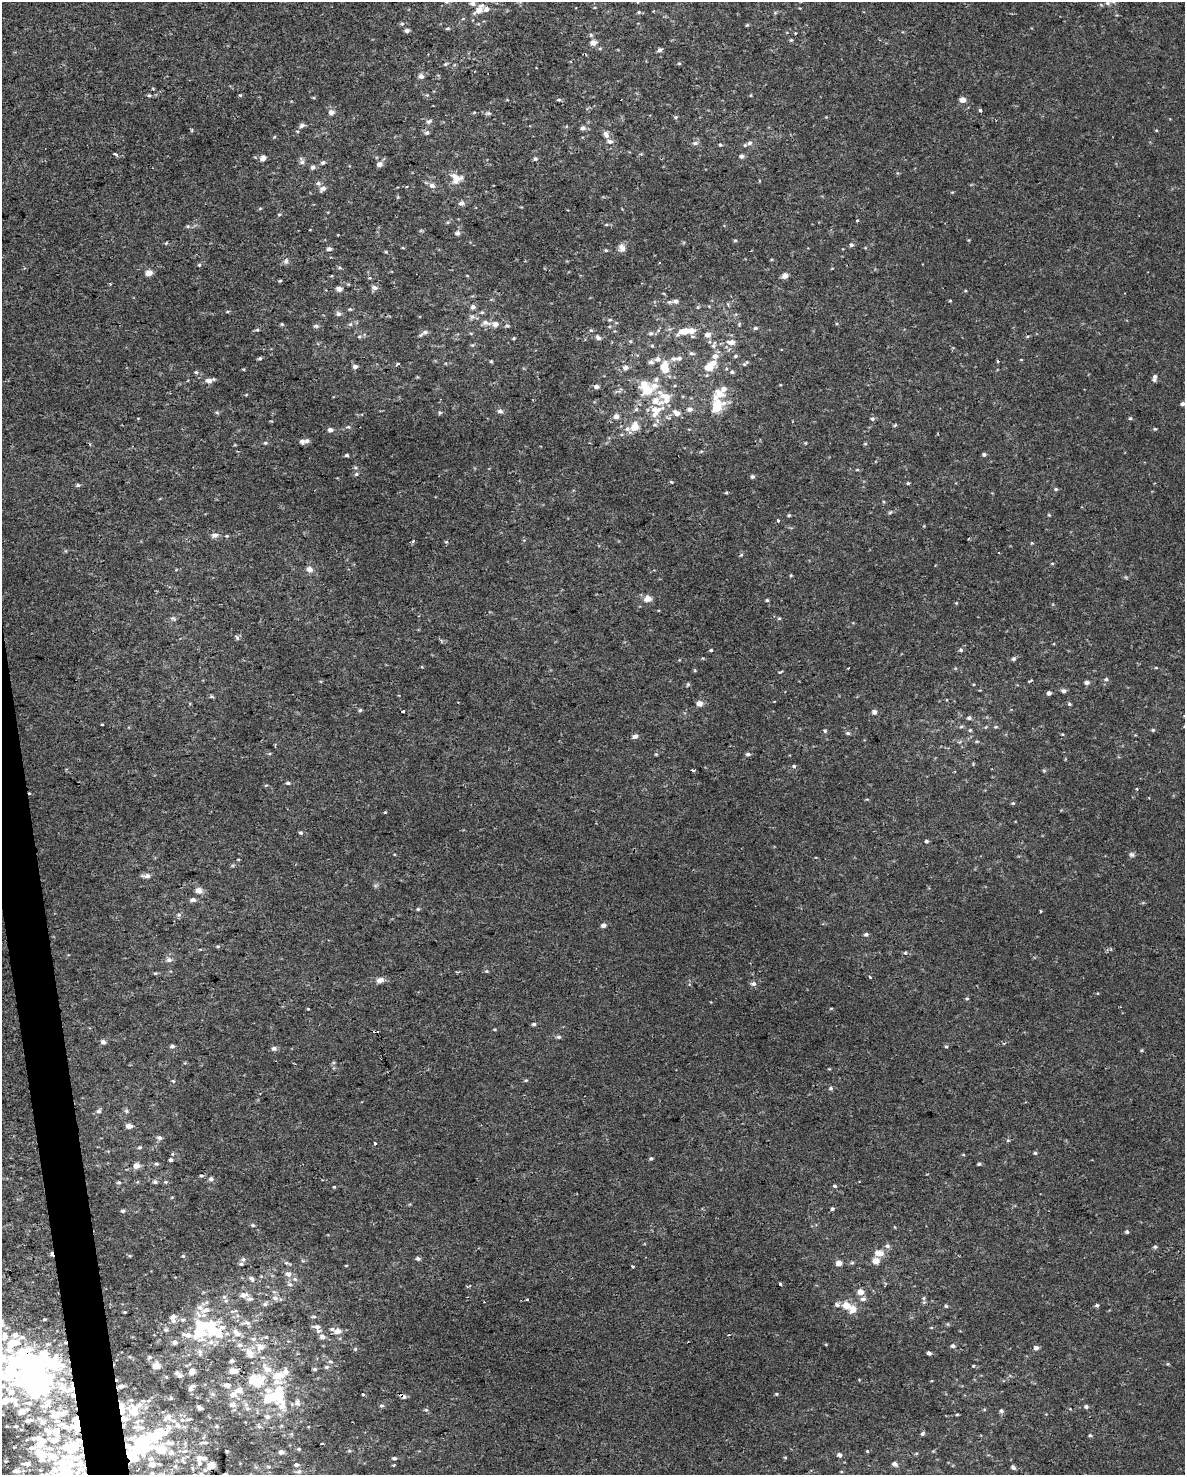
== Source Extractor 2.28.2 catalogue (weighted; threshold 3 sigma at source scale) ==
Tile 7 of 4 x 3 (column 3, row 2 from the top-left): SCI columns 2368-3550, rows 1535-3007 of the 4734 x 4497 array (HDU 1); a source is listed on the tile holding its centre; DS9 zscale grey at full resolution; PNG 1187 x 1477 px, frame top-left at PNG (2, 2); no overlay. Shown black and unused: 2% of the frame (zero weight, under 2 of 3 exposures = <1% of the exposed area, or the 3 px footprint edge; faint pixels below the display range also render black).
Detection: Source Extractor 2.28.2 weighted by HDU 2 'WHT'; one run over the whole footprint, this tile lists its part. Background 0.00219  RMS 0.0032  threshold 0.0143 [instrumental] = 3 sigma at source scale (4.5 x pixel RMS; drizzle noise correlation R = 1.50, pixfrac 1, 0.0396/0.0396 arcsec/px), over >= 5 px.
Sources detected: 477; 17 inside a brighter object's white glare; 5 cosmic-ray / hot-pixel residue — not listed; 72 inside a brighter listed object's ellipse — not listed separately; the other 383 listed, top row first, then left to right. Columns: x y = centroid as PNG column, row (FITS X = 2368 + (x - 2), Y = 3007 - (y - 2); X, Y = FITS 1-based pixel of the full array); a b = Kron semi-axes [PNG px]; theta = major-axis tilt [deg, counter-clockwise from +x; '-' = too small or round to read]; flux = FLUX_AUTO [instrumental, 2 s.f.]
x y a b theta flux
472 3 7 6 - 0.99
1107 3 6 5 - 0.59
479 10 9 6 36 3.1
639 12 5 4 - 0.35
402 24 5 4 - 0.39
747 25 4 4 - 0.33
448 28 5 3 - 0.34
407 30 5 4 - 0.83
795 33 3 3 - 0.38
791 40 4 4 - 0.34
593 43 7 7 - 1.6
660 50 7 4 21 0.66
679 64 5 3 - 0.32
421 76 6 5 - 1.2
149 95 5 4 - 0.44
240 95 5 3 - 0.3
559 100 5 4 - 0.47
962 100 6 5 - 1.8
980 110 4 4 - 0.43
331 112 6 5 - 1.5
488 113 6 4 -10 0.53
676 117 5 4 - 0.42
429 122 7 5 34 0.75
302 125 8 5 35 0.83
583 128 5 5 - 1
427 133 5 5 - 0.64
606 134 10 6 -59 1.4
695 143 6 5 - 0.73
750 143 6 5 - 0.79
720 145 4 4 - 0.37
115 154 4 3 - 0.54
741 156 5 5 - 0.97
263 158 7 5 65 1.6
535 159 5 5 - 0.63
302 162 9 6 -71 1
323 162 5 4 - 0.64
380 164 6 5 - 1.5
313 167 6 5 - 0.79
456 178 13 13 - 3.6
318 183 7 6 - 0.8
432 186 8 6 -16 1.1
323 188 7 6 - 1.2
462 203 8 5 16 1
260 208 5 3 - 0.3
279 214 5 3 - 0.31
857 221 3 3 - 0.55
188 226 5 4 - 0.43
457 233 6 6 - 0.87
735 240 5 3 - 0.36
166 243 4 3 - 0.29
851 245 5 5 - 0.71
622 248 10 8 -62 1.6
329 249 5 4 - 0.95
606 250 5 4 - 0.37
286 261 7 5 -48 0.73
660 262 3 3 - 0.53
199 265 5 4 - 0.36
340 268 5 3 - 0.4
149 273 5 5 - 2.9
785 276 5 5 - 2.1
280 281 5 3 - 0.29
374 288 7 5 -14 1.1
339 289 5 4 - 2.1
676 301 7 6 - 1.2
950 301 5 3 - 0.27
473 307 6 5 - 0.94
698 307 6 4 71 0.35
350 309 5 4 - 0.38
482 312 5 5 - 0.43
338 314 6 6 - 0.93
472 317 8 6 11 0.87
486 323 12 7 -17 1.7
282 324 5 4 - 0.37
739 324 6 3 73 0.35
316 326 7 5 0 0.65
507 326 6 5 - 0.56
755 328 5 4 - 0.54
257 330 6 4 17 0.42
591 330 5 4 - 0.42
691 330 10 9 - 2.2
682 331 9 6 30 2.8
425 332 7 6 - 1
650 333 7 5 0 0.63
708 335 5 5 - 2.1
359 337 5 4 - 0.4
514 338 4 4 - 0.33
598 338 6 5 - 0.95
731 342 9 6 2 2.1
714 345 11 5 66 0.9
652 346 6 3 -19 0.33
691 353 7 5 -14 0.6
715 356 7 6 - 1.7
735 356 5 4 - 0.42
260 358 5 4 - 0.52
658 359 7 7 - 1.3
674 359 8 6 -2 1.1
491 361 4 4 - 0.34
651 362 6 5 - 0.96
398 364 5 3 - 0.53
745 364 9 4 41 0.6
355 366 6 5 - 0.98
664 366 7 5 61 5
626 367 6 5 - 1.1
708 368 10 9 - 3.9
196 372 5 4 - 0.43
732 372 5 4 - 0.61
1154 378 9 5 80 0.96
209 380 10 6 -4 1.4
596 386 5 4 - 1.2
647 390 12 11 - 6.2
719 394 15 10 41 4.8
666 397 21 13 -45 5.7
1182 404 4 4 - 0.86
717 407 9 6 82 9.7
636 409 5 5 - 0.51
690 409 6 5 - 1.4
656 410 15 9 1 3.4
500 411 5 5 - 1.1
217 412 6 4 -3 0.42
440 413 5 5 - 0.49
616 416 5 5 - 1.8
1130 418 5 4 - 0.38
138 419 3 2 - 0.53
872 419 5 5 - 0.64
348 427 6 3 17 0.38
635 427 6 5 - 5
627 429 8 7 - 1.4
1155 429 4 4 - 0.3
330 430 6 4 -11 0.93
307 441 7 6 - 0.95
265 443 5 4 - 0.43
865 444 5 3 - 0.31
701 451 5 3 - 0.33
984 454 4 4 - 0.59
347 455 3 3 - 0.92
857 470 5 3 - 0.29
356 474 5 5 - 0.47
752 477 5 5 - 0.62
671 482 5 3 - 0.3
908 483 4 4 - 0.36
78 485 5 5 - 0.48
1056 489 5 4 - 0.45
726 493 5 3 - 0.33
890 512 6 4 19 0.42
789 515 5 4 - 0.37
1049 515 4 3 - 0.27
778 521 4 4 - 0.33
215 535 10 6 16 1.1
413 541 5 4 - 0.4
446 542 5 3 - 0.35
1032 543 4 4 - 0.27
999 553 2 2 - 0.24
741 555 6 3 44 0.37
1052 563 5 3 - 0.27
309 569 9 7 -21 1.4
791 575 4 4 - 0.3
647 598 7 7 - 2.5
767 600 4 4 - 0.42
779 618 5 3 - 0.33
174 619 7 4 -31 0.52
237 638 6 5 - 0.57
711 650 4 3 - 0.37
961 650 5 5 - 0.54
1013 659 5 5 - 0.58
848 668 3 2 - 0.22
1156 668 5 3 - 0.27
781 672 7 2 21 0.28
1106 679 6 5 - 0.59
1030 681 7 2 29 0.3
1087 682 6 5 - 0.78
688 684 5 5 - 0.44
1063 691 6 5 - 0.83
1049 693 4 4 - 0.91
212 696 5 4 - 0.48
699 703 5 5 - 2.3
1069 704 5 4 - 0.43
360 710 5 4 - 0.47
403 711 3 3 - 0.95
874 712 5 5 - 1.1
969 718 5 5 - 0.64
102 724 4 2 - 0.21
961 727 6 3 19 0.4
996 727 5 3 - 0.32
970 730 5 4 - 0.35
1153 730 5 4 - 0.35
825 731 4 4 - 0.5
848 733 6 4 -20 0.47
635 736 6 5 - 1.1
977 741 5 3 - 0.3
748 754 5 4 - 0.73
794 766 5 4 - 0.41
692 770 3 3 - 0.84
288 783 5 4 - 0.51
1013 803 5 4 - 0.38
385 812 4 3 - 0.26
301 833 5 5 - 0.5
926 841 4 3 - 0.58
1132 855 7 6 - 0.7
146 876 12 6 0 1.2
199 890 6 5 - 2.6
193 900 6 5 - 1.1
418 909 4 4 - 0.37
1040 911 3 2 - 0.37
179 915 6 4 -42 0.52
603 925 5 4 - 1.1
866 934 5 4 - 0.68
218 946 5 4 - 0.38
905 953 5 3 - 0.37
169 960 8 6 -24 0.97
487 971 5 4 - 0.39
155 973 5 3 - 0.36
870 977 4 2 - 0.29
380 980 11 7 10 1.4
753 984 7 5 -4 0.98
967 998 5 4 - 0.41
308 1009 4 3 - 0.25
534 1024 5 4 - 0.58
559 1037 6 5 - 0.59
103 1042 4 4 - 1.6
172 1046 5 4 - 0.77
946 1047 5 3 - 0.31
274 1048 6 5 - 1
526 1080 5 3 - 0.31
173 1081 5 4 - 0.34
831 1088 6 5 - 0.52
99 1111 7 5 13 0.7
127 1111 6 4 -89 0.46
129 1126 5 4 - 2.1
160 1138 5 5 - 0.92
1008 1140 6 3 19 0.39
375 1143 3 3 - 1.6
140 1147 6 4 2 0.43
1035 1153 4 4 - 0.4
651 1159 5 4 - 0.46
171 1160 4 4 - 0.54
156 1164 6 4 -4 0.5
979 1164 4 4 - 0.45
137 1165 5 5 - 2.3
201 1176 5 4 - 0.48
211 1179 6 5 - 0.76
119 1182 6 4 0 0.51
155 1182 6 5 - 0.65
165 1182 5 4 - 0.4
835 1186 4 3 - 0.49
334 1187 5 4 - 0.29
832 1209 3 3 - 0.84
123 1211 6 4 -11 0.54
253 1225 5 4 - 0.45
1127 1232 4 4 - 0.48
887 1246 7 6 - 0.86
1155 1247 6 4 66 0.54
879 1253 10 7 -7 2.7
183 1256 4 4 - 0.33
418 1258 5 4 - 0.71
243 1260 6 5 - 0.59
876 1261 6 5 - 2.8
839 1263 4 4 - 2.7
852 1263 6 4 1 0.4
346 1265 5 3 - 0.23
633 1266 4 3 - 0.32
288 1274 9 8 - 1.4
252 1278 7 5 -45 0.83
290 1284 7 5 -20 0.74
780 1284 3 2 - 0.52
860 1292 5 5 - 2.8
244 1295 11 7 9 1.5
224 1297 6 4 18 0.48
275 1298 7 6 - 1.1
527 1299 3 3 - 0.48
863 1299 8 6 18 0.9
924 1302 5 5 - 0.41
265 1304 7 6 - 0.78
837 1305 7 6 - 0.79
846 1305 7 6 - 4.1
1097 1305 4 3 - 0.78
946 1306 4 4 - 0.42
853 1309 9 8 - 2.5
206 1310 13 7 19 2.3
173 1316 7 7 - 1.2
314 1317 7 3 0 0.5
44 1319 5 3 - 0.35
183 1320 5 5 - 0.7
248 1323 8 6 -1 1.1
317 1327 9 8 - 1.5
166 1330 5 5 - 0.55
212 1331 10 6 18 10
338 1331 7 5 4 2
235 1332 10 7 -59 1.7
188 1335 6 6 - 1.8
266 1337 5 4 - 0.4
322 1337 8 6 -23 1.4
253 1339 8 6 26 1.1
175 1342 5 5 - 1.2
211 1342 8 6 13 1.5
13 1344 42 19 51 16
953 1346 5 4 - 0.69
260 1347 10 9 - 2.5
1036 1348 5 5 - 1.2
355 1349 4 4 - 0.35
200 1352 9 6 -80 1
250 1353 14 10 -63 3.3
929 1353 4 3 - 0.9
150 1357 5 4 - 0.4
232 1361 5 4 - 0.83
330 1362 6 5 - 0.6
157 1366 5 4 - 4.6
973 1366 4 3 - 0.25
327 1367 6 5 - 0.55
267 1369 9 7 -26 2.3
315 1369 5 5 - 0.43
10 1371 24 14 -79 22
192 1371 5 4 - 2.9
233 1371 5 4 - 4.4
180 1375 7 5 -11 0.97
39 1380 27 18 -86 56
254 1380 12 8 -5 12
276 1382 18 12 5 4.7
227 1385 10 7 -19 1.4
121 1386 5 4 - 0.69
62 1387 18 10 -52 5.6
191 1389 7 6 - 0.92
239 1390 12 8 9 2.1
776 1394 4 4 - 0.34
233 1395 6 6 - 2.2
363 1395 3 3 - 1.1
402 1395 8 4 -37 1.9
276 1396 8 7 - 8.5
171 1398 5 4 - 0.34
12 1400 17 8 -49 5.1
29 1403 11 7 -2 2.3
297 1403 8 6 -76 0.9
45 1405 12 7 1 2.4
139 1405 9 7 29 1.4
233 1405 6 5 - 1.7
282 1406 13 9 -81 3.2
382 1406 6 4 -5 0.51
1086 1407 5 5 - 0.69
200 1408 6 4 -28 0.8
122 1410 7 5 -88 2.6
426 1410 5 3 - 0.38
1001 1411 5 5 - 0.63
134 1412 8 7 - 4.8
2 1414 6 3 -18 0.39
957 1414 3 3 - 0.36
168 1416 8 8 - 1.5
267 1416 6 6 - 0.94
124 1418 8 7 - 1.8
28 1420 14 6 8 2.1
42 1422 7 6 - 2.4
16 1426 6 4 -3 0.63
217 1426 5 4 - 0.47
136 1427 15 6 9 1.5
77 1431 42 13 -53 11
56 1432 11 7 -68 3.5
922 1434 5 4 - 0.56
157 1435 35 13 23 19
1090 1435 4 4 - 0.36
54 1440 17 9 -6 4
41 1442 15 8 50 4.8
205 1443 8 5 -8 0.8
322 1444 3 2 - 0.6
160 1449 40 12 -9 13
299 1449 4 4 - 0.3
227 1451 3 3 - 0.49
867 1451 4 3 - 0.25
281 1452 4 4 - 1.1
839 1455 6 5 - 0.81
131 1457 13 9 -29 8.6
200 1458 15 11 72 3.1
394 1458 5 4 - 0.66
26 1464 10 5 -1 1.6
152 1464 5 5 - 3
895 1464 6 5 - 1.1
211 1465 5 4 - 6.7
296 1465 4 4 - 0.58
394 1465 4 3 - 0.37
175 1466 6 4 0 0.62
1013 1468 5 4 - 0.82
16 1471 10 6 0 1.6
65 1471 29 27 -71 27
299 1471 6 5 - 0.56
152 1473 5 5 - 0.52
202 1474 9 5 -32 0.68
Overlapping masked pixels (flux is a lower limit): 6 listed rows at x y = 402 1395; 122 1410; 124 1418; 77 1431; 157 1435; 131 1457
Isophote crosses this tile's border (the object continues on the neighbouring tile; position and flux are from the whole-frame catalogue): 4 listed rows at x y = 13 1344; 2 1414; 65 1471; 202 1474
Unlisted compact peaks at least as high as the median listed source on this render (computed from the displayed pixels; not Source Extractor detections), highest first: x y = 350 324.